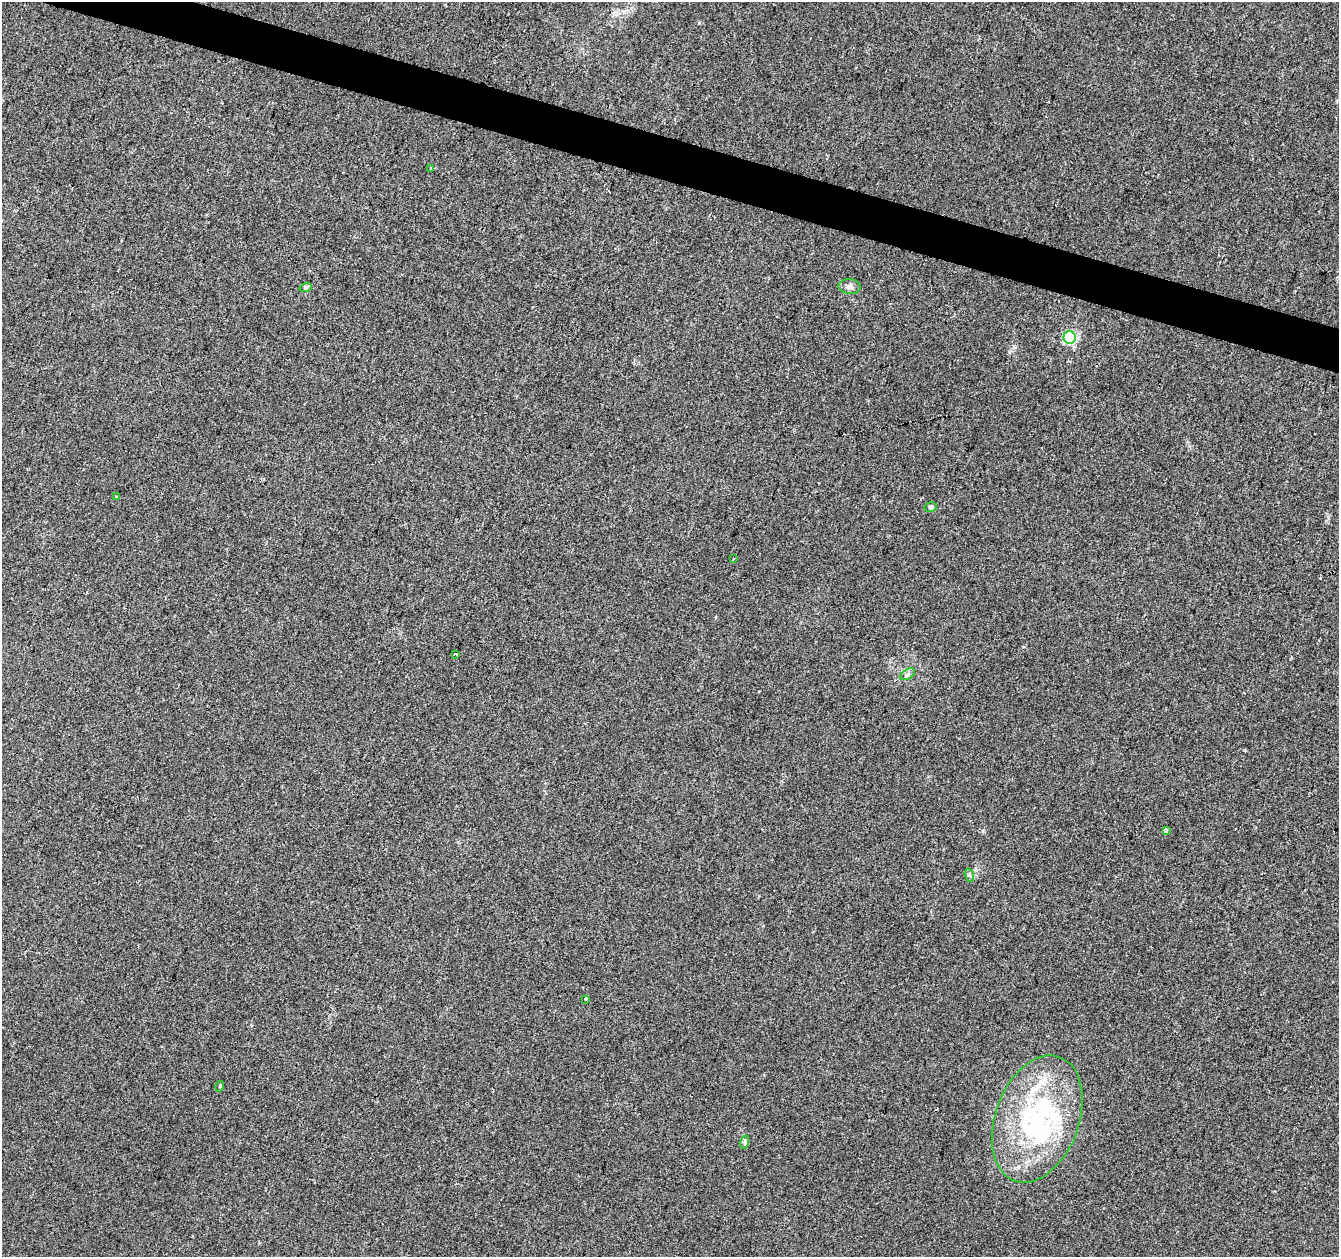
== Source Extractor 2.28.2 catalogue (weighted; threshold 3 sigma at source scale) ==
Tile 11 of 4 x 4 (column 3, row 3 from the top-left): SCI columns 2677-4013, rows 1474-2728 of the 5363 x 5521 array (HDU 1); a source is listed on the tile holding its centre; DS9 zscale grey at full resolution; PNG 1341 x 1259 px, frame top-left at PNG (2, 2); each listed source drawn as its Kron ellipse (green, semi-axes under 4 px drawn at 4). Shown black and unused: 3% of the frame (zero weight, under 2 of 3 exposures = <1% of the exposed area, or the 3 px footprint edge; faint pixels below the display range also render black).
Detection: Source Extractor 2.28.2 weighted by HDU 2 'WHT'; one run over the whole footprint, this tile lists its part. Background 0.0286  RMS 0.0056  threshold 0.025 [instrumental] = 3 sigma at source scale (4.5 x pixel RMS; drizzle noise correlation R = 1.50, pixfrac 1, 0.0396/0.0396 arcsec/px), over >= 5 px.
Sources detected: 23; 1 inside a brighter object's white glare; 4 cosmic-ray / hot-pixel residue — neither listed nor drawn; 3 inside a brighter listed object's ellipse — not listed separately; the other 15 listed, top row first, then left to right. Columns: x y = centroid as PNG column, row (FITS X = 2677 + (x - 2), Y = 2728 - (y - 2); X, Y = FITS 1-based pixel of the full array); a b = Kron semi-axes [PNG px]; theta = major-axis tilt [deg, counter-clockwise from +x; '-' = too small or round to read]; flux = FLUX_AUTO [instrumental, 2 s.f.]
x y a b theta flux
430 169 3 3 - 1
306 287 6 4 18 0.87
850 287 11 7 -7 2.4
1070 337 6 6 - 63
116 497 3 3 - 0.84
931 507 6 5 - 0.94
733 558 3 3 - 1.4
456 654 3 3 - 6.9
908 674 8 5 31 1.4
1166 830 4 3 - 1.2
969 875 7 4 -71 1
586 999 4 2 - 0.46
220 1086 5 3 - 0.49
1037 1119 66 42 70 89
745 1142 7 4 73 0.97